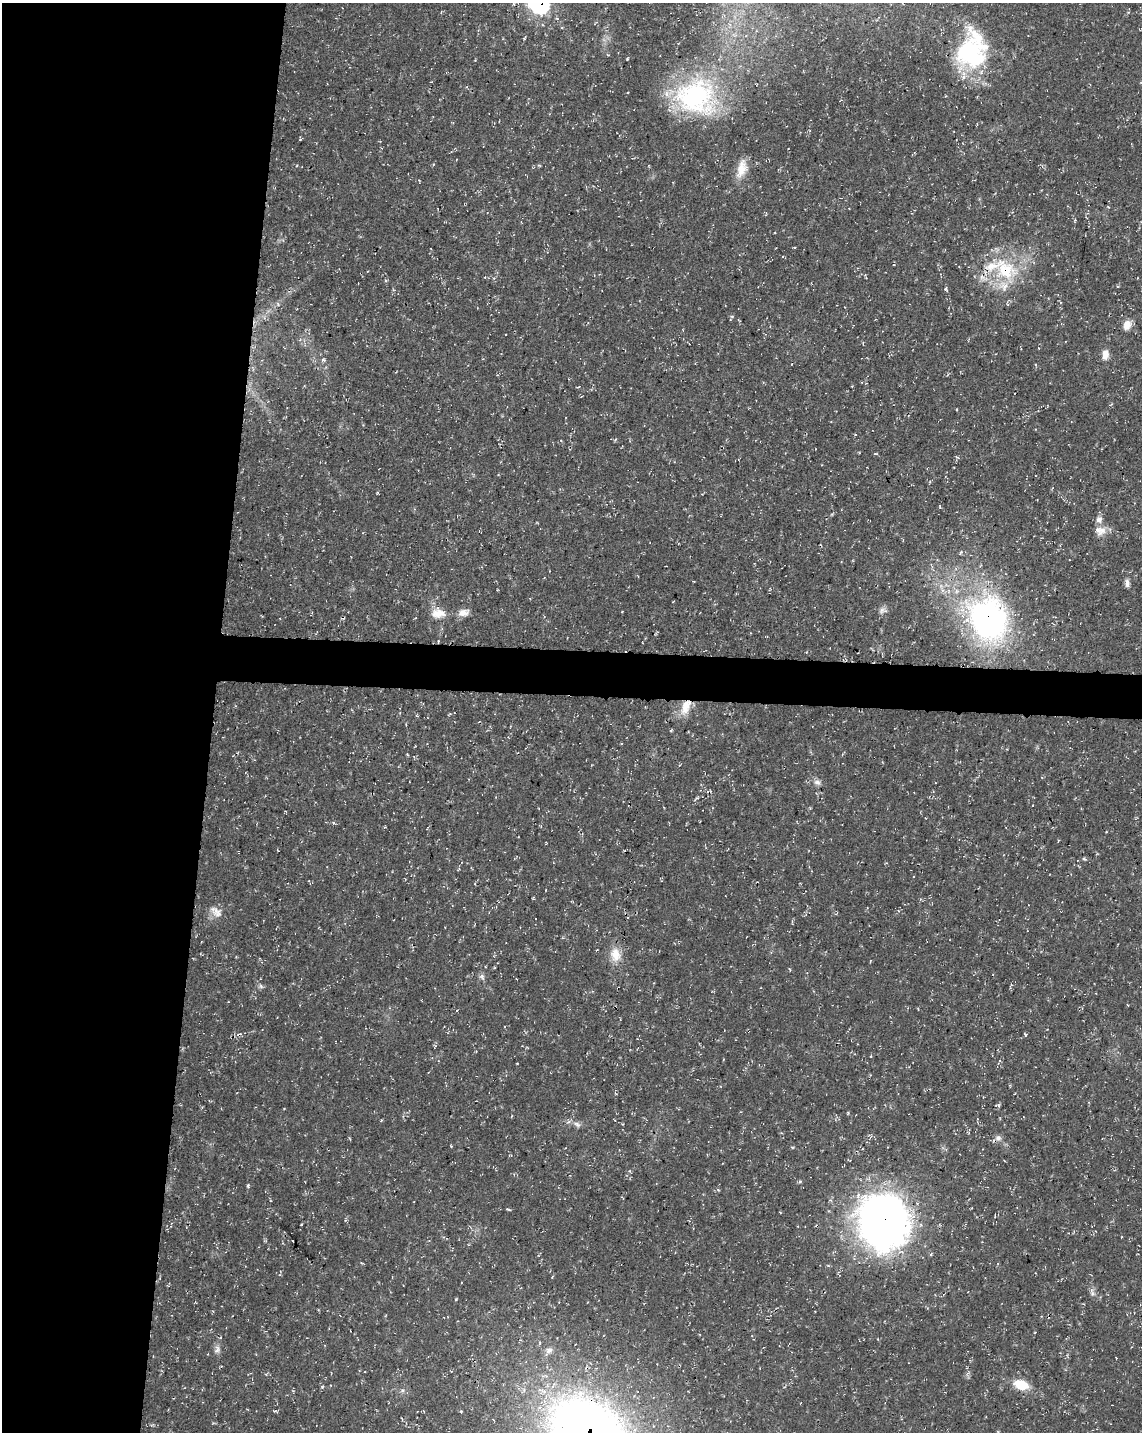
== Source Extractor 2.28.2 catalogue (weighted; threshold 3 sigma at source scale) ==
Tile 5 of 4 x 3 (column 1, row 2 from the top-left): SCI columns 13-1152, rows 1717-3146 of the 4576 x 4806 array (HDU 1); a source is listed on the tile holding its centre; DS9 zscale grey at full resolution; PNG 1144 x 1434 px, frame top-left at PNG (2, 3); no overlay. Shown black and unused: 21% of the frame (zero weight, under 3 of 4 exposures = <1% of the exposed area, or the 3 px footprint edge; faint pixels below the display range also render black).
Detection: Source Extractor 2.28.2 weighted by HDU 2 'WHT'; one run over the whole footprint, this tile lists its part. Background 0.0136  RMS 0.0022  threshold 0.01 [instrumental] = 3 sigma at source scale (4.5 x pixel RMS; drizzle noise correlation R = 1.50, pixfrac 1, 0.0396/0.0396 arcsec/px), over >= 5 px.
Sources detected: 61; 1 inside a brighter object's white glare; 2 cosmic-ray / hot-pixel residue — not listed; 5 inside a brighter listed object's ellipse — not listed separately; the other 53 listed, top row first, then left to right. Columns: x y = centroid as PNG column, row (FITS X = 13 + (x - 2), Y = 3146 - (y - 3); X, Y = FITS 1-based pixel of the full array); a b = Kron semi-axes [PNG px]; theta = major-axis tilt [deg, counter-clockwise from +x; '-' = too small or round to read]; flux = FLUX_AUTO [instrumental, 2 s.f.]
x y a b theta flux
540 4 10 10 - 46
971 50 51 37 74 27
608 55 4 3 - 0.2
627 58 3 2 - 0.25
467 87 3 3 - 0.22
696 95 61 45 -37 34
742 169 25 12 74 3.5
1075 220 4 4 - 0.23
1006 270 36 29 -31 15
946 289 7 5 -66 0.44
1127 325 11 9 63 2
1105 355 13 8 85 1.6
323 360 7 5 -4 0.52
875 454 5 3 - 0.2
1102 530 13 9 -32 1.8
961 552 6 4 70 0.31
544 578 4 2 - 0.13
1127 583 10 5 -90 0.85
770 589 6 4 56 0.29
882 610 11 8 17 0.97
438 613 19 13 -4 3.1
463 613 15 9 11 1.7
988 619 52 42 -63 66
438 641 3 3 - 0.23
686 707 23 12 66 3.8
671 730 5 3 - 0.23
407 755 4 3 - 0.26
817 782 10 7 -17 0.86
1084 859 5 4 - 0.29
216 912 19 11 -43 2.1
615 954 19 14 -81 3.5
482 977 9 7 -58 0.71
261 986 6 6 - 0.47
1026 1034 5 3 - 0.25
997 1105 6 3 -12 0.3
381 1120 4 3 - 0.2
577 1124 11 6 -34 0.89
998 1138 9 8 - 0.89
510 1155 5 3 - 0.22
800 1181 5 4 - 0.32
248 1186 5 4 - 0.37
508 1209 6 3 -18 0.24
345 1220 5 3 - 0.27
883 1221 53 49 -76 120
1121 1237 4 2 - 0.14
1092 1293 12 6 -74 0.86
456 1299 4 3 - 0.2
217 1349 12 8 67 1.1
549 1350 9 7 39 1.1
1116 1358 3 2 - 0.2
1021 1385 18 11 -18 4.6
322 1387 5 4 - 0.25
587 1431 70 51 -33 230
Overlapping masked pixels (flux is a lower limit): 6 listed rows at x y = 540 4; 1006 270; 988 619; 686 707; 883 1221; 587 1431
Isophote crosses this tile's border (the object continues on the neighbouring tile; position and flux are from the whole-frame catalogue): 2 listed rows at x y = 540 4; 587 1431